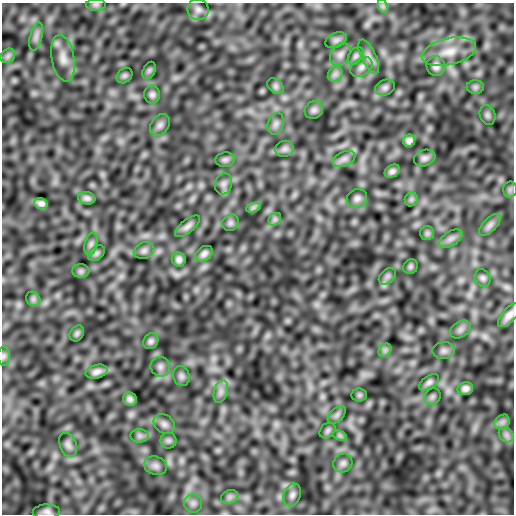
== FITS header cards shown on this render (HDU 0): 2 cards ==
NAXIS1  =                  512
NAXIS2  =                  512

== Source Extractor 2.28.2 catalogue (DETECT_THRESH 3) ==
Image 512 x 512 px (HDU 0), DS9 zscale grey, 1 PNG px = 1 image px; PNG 516 x 516 px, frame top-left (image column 1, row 512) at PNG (2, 3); each listed source drawn as its Kron ellipse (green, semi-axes under 4 px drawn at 4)
Background 4.26e-04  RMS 8.4e-05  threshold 2.53e-04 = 3 sigma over >= 5 px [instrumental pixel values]
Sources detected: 84; all 84 listed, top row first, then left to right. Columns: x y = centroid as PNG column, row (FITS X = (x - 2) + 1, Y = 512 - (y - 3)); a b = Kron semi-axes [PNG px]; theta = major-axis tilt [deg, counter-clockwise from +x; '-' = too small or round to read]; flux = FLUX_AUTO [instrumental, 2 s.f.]
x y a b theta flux
96 5 10 6 0 0.014
383 6 7 4 -72 0.012
198 10 10 10 - 0.03
36 37 14 6 75 0.026
336 40 11 7 23 0.019
449 52 28 13 13 0.12
340 54 12 9 56 0.029
8 56 8 6 45 0.017
356 56 10 6 54 0.016
369 56 18 7 -64 0.035
63 58 23 11 -80 0.07
436 66 10 9 - 0.028
361 67 12 8 34 0.03
149 70 9 6 63 0.013
335 74 8 6 45 0.02
124 75 9 6 44 0.013
276 86 9 6 -41 0.015
385 87 10 7 24 0.018
475 87 8 7 - 0.016
152 95 9 8 - 0.021
314 110 10 8 43 0.019
487 115 10 7 -67 0.019
276 124 11 8 71 0.022
160 125 12 8 55 0.027
409 141 6 6 - 0.022
285 149 9 8 - 0.02
425 158 11 8 19 0.023
344 159 12 7 23 0.026
225 160 9 7 9 0.015
392 171 8 6 28 0.019
224 184 11 8 74 0.024
510 189 8 6 90 0.015
87 198 9 6 -12 0.02
357 199 10 9 - 0.025
411 199 7 6 - 0.014
41 203 7 5 -21 0.022
253 208 7 4 19 0.014
275 219 7 5 45 0.014
230 223 9 7 46 0.018
490 225 14 6 45 0.024
187 226 15 6 39 0.027
427 233 7 7 - 0.014
451 238 13 7 32 0.027
91 244 11 6 75 0.022
144 251 10 8 24 0.021
96 253 9 6 41 0.016
204 254 10 7 35 0.024
179 259 7 7 - 0.022
410 267 8 7 - 0.012
81 271 8 7 - 0.014
387 276 10 6 41 0.02
483 278 9 7 -57 0.017
33 299 8 6 -46 0.015
509 315 14 7 49 0.035
460 330 11 8 33 0.024
77 333 8 6 58 0.012
151 341 8 7 - 0.017
385 350 7 5 45 0.016
444 351 11 8 4 0.025
4 356 9 6 89 0.015
160 367 10 9 - 0.026
96 372 11 6 17 0.028
181 376 10 8 -75 0.02
429 382 11 6 35 0.021
465 389 8 6 15 0.024
221 392 11 6 73 0.03
359 395 8 6 0 0.011
432 397 8 7 - 0.015
130 399 7 6 - 0.02
337 415 11 6 45 0.018
502 422 8 6 45 0.021
164 424 11 9 -36 0.026
328 430 9 7 46 0.014
506 435 8 6 -46 0.021
140 436 9 7 0 0.018
340 436 7 4 -19 0.012
168 440 8 8 - 0.015
68 445 12 8 -68 0.026
343 463 10 9 - 0.022
156 466 12 9 -18 0.027
292 495 12 8 70 0.027
230 497 9 6 21 0.019
193 503 9 9 - 0.025
46 512 13 7 2 0.031
At the frame edge (FLAGS 8, measured only in part): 1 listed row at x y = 46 512